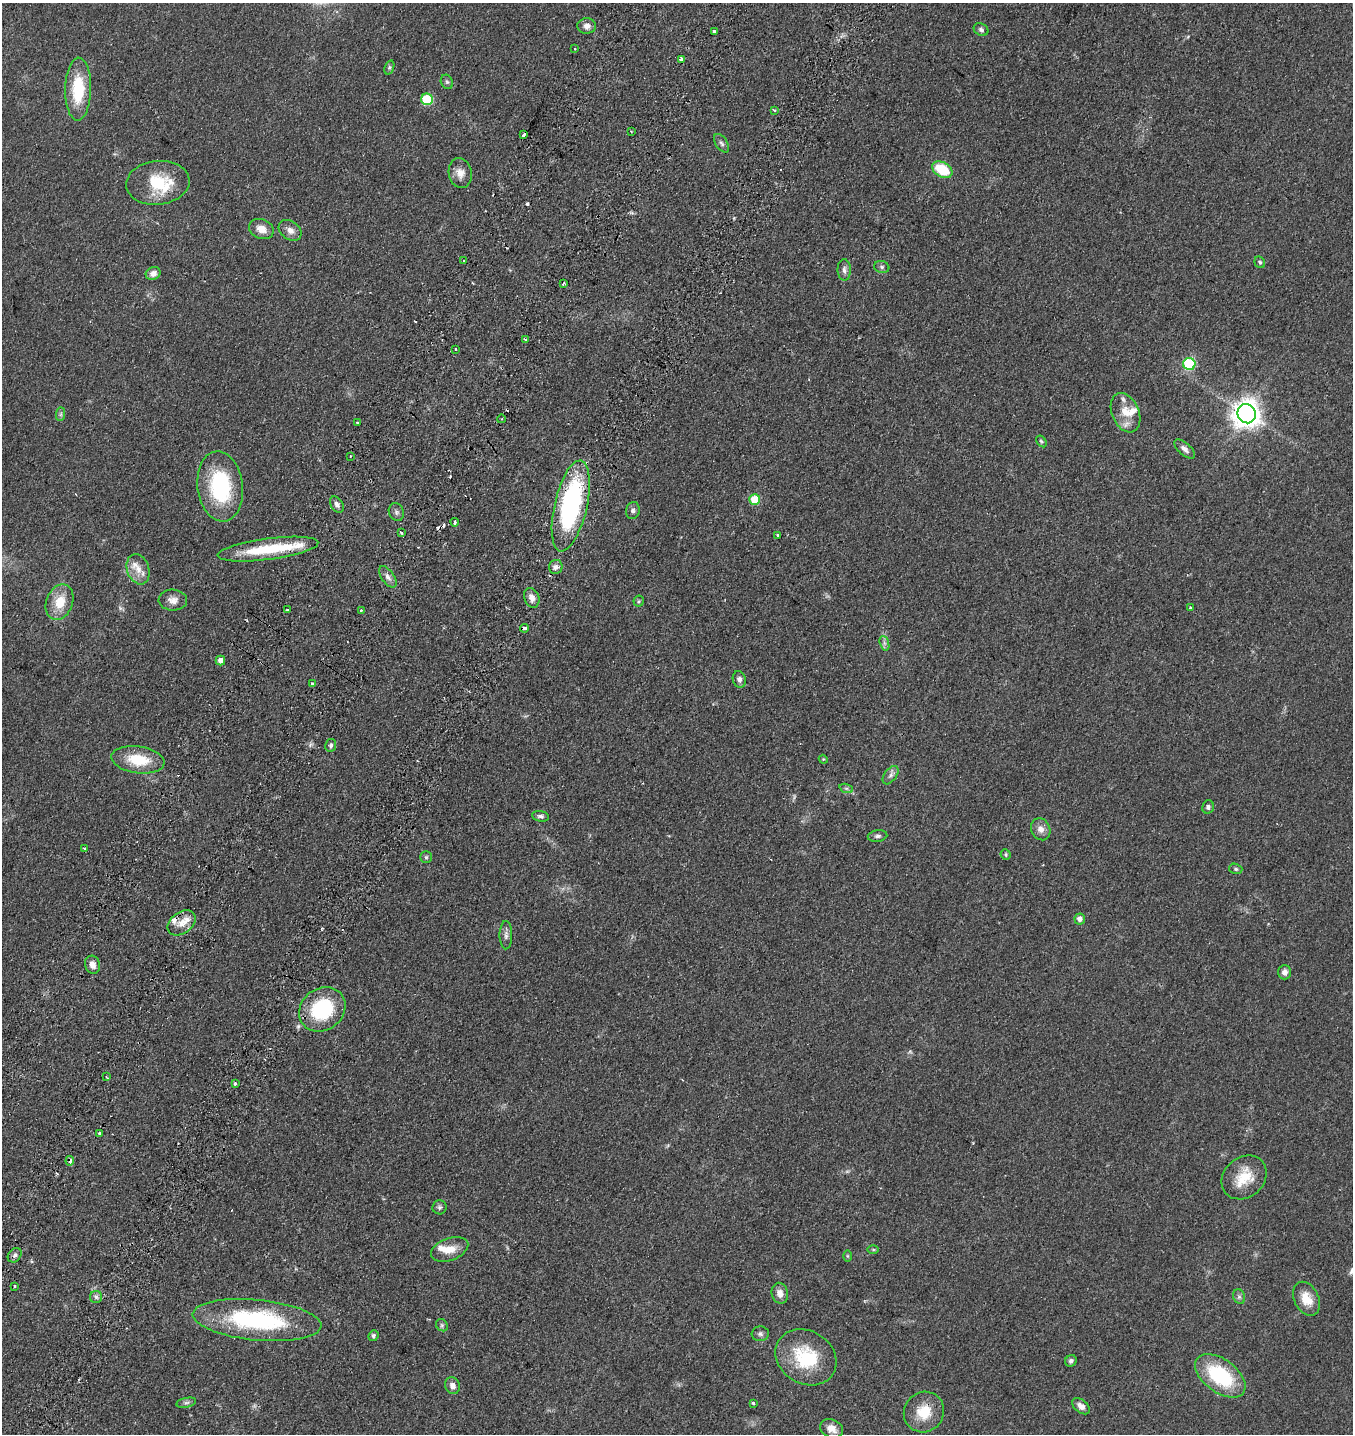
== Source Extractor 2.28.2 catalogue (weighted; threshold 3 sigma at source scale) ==
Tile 7 of 4 x 4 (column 3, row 2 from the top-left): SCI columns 3101-4451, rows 3026-4457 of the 6106 x 6096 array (HDU 1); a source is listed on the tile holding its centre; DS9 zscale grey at full resolution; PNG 1355 x 1436 px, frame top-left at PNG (2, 3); each listed source drawn as its Kron ellipse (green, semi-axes under 4 px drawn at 4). Shown black and unused: <1% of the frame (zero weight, under 2 of 3 exposures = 8% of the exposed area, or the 3 px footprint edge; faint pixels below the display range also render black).
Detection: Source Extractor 2.28.2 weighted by HDU 2 'WHT'; one run over the whole footprint, this tile lists its part. Background 0.0784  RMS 0.0077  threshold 0.0348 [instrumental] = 3 sigma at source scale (4.5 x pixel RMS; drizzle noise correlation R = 1.50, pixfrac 1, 0.05/0.05 arcsec/px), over >= 5 px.
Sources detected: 128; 4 too faint to see at this stretch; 11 cosmic-ray / hot-pixel residue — neither listed nor drawn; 6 inside a brighter listed object's ellipse — not listed separately; the other 107 listed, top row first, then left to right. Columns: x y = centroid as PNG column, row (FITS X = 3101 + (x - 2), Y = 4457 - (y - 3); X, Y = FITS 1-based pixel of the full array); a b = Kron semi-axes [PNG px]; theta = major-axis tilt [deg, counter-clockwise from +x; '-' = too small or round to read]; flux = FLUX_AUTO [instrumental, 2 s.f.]
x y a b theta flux
587 26 9 7 2 4
981 30 8 6 -26 1.8
715 31 4 3 - 4.7
575 49 3 2 - 0.69
681 60 4 3 - 4.3
389 67 7 4 71 1.3
447 82 7 6 - 1.5
78 89 31 13 89 33
427 99 6 5 - 38
774 110 3 3 - 2
631 131 3 2 - 0.63
524 135 4 3 - 3.6
721 143 10 6 -57 2.2
942 170 11 7 -29 27
460 173 15 11 -80 6.6
158 183 32 22 6 31
261 229 13 9 -23 7.3
290 230 12 9 -39 4.8
464 261 3 3 - 0.93
1260 262 6 5 - 1.5
882 267 8 6 -15 1.7
844 270 11 6 -89 2.7
153 273 8 6 27 3.6
564 283 4 2 - 1.8
525 339 4 3 - 1.8
456 349 3 3 - 2.5
1189 364 6 6 - 69
1125 413 20 13 -67 12
61 414 7 4 89 1.4
1247 414 10 9 - 970
501 419 4 3 - 0.7
357 422 3 3 - 1.6
1041 441 6 4 -57 1.1
1185 449 13 6 -42 3.6
350 456 3 2 - 0.61
220 486 35 22 -83 62
755 500 5 5 - 23
337 504 9 6 -57 2.9
571 506 46 16 77 130
633 511 8 6 79 2.2
396 512 9 7 -66 2.2
455 522 4 3 - 2.2
401 532 4 3 - 1.7
777 535 3 3 - 1
268 549 51 10 8 39
556 567 7 6 - 3.1
138 569 15 11 -71 8.7
388 577 12 6 -55 3.5
532 598 10 7 -69 5
173 600 14 10 -2 5.4
639 601 5 5 - 1.1
60 602 18 13 68 15
1190 607 3 2 - 1.2
287 610 3 3 - 1.7
361 610 3 2 - 0.83
525 628 4 3 - 2.9
884 643 7 4 -71 1.9
220 660 5 4 - 4.1
739 679 8 6 -73 2.7
312 684 3 3 - 3.8
331 745 6 5 - 1.7
823 759 4 3 - 0.64
138 760 27 13 -8 25
890 775 10 6 53 2.7
846 788 7 4 -18 1.4
1208 807 7 5 70 1.9
540 816 9 5 -12 2
1041 829 11 9 -64 5.1
878 836 10 6 9 2.1
84 849 3 3 - 2.5
1006 855 5 5 - 1.1
426 857 6 6 - 1.3
1236 869 7 5 -16 1.5
1080 919 5 5 - 3.7
181 923 15 10 37 8.8
506 935 14 6 -90 3.4
93 965 9 7 -74 4.7
1285 972 7 6 - 3.7
322 1009 24 21 37 53
106 1077 3 2 - 0.86
235 1083 3 3 - 1.8
99 1133 3 3 - 2.5
70 1161 5 4 - 2.5
1244 1177 24 20 41 20
440 1207 7 7 - 1.9
450 1249 19 11 20 10
873 1250 6 4 -1 0.86
15 1255 8 6 49 2.1
848 1256 6 4 -89 0.86
15 1286 3 3 - 1.5
780 1293 10 8 -77 5.2
96 1297 6 6 - 1.8
1239 1297 7 6 - 1.9
1306 1299 18 12 -63 12
257 1320 64 20 -5 95
442 1325 6 5 - 1.6
760 1334 8 7 - 2.2
373 1336 6 5 - 1.5
806 1357 32 26 -32 43
1071 1361 6 5 - 1.8
1220 1376 29 16 -37 55
452 1386 8 7 - 4
186 1403 10 5 11 1.9
753 1403 4 3 - 1.6
1081 1406 10 6 -39 4.1
924 1412 21 19 50 19
831 1429 12 9 -22 7.3
Overlapping masked pixels (flux is a lower limit): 5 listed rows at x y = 571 506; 268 549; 525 628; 322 1009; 70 1161